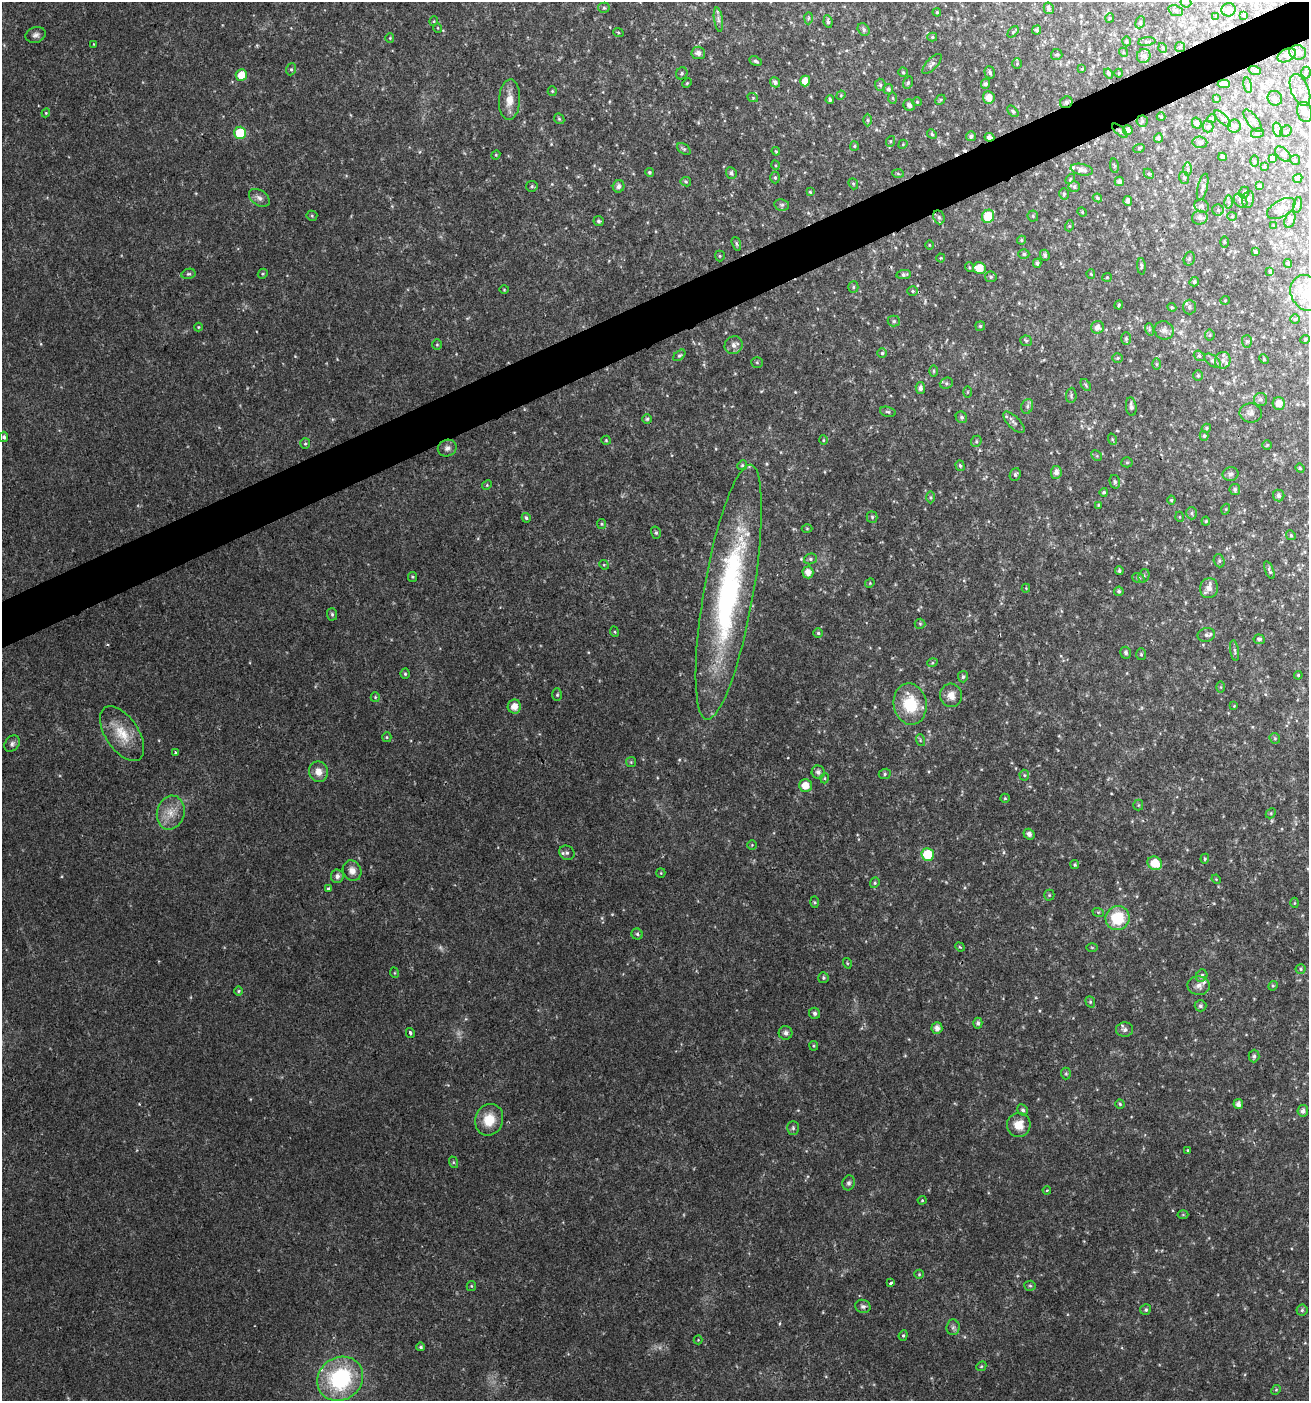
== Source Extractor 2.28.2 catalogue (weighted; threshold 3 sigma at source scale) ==
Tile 10 of 4 x 4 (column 2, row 3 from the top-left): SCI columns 1393-2699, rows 1402-2800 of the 5452 x 5599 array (HDU 1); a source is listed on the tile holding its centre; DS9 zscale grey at full resolution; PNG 1311 x 1403 px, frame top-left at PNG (2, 2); each listed source drawn as its Kron ellipse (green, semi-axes under 4 px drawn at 4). Shown black and unused: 3% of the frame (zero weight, under 2 of 3 exposures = <1% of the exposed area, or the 3 px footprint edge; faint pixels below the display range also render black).
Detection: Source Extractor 2.28.2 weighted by HDU 2 'WHT'; one run over the whole footprint, this tile lists its part. Background 0.04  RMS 0.0062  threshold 0.0277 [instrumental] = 3 sigma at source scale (4.5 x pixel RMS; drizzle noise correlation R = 1.50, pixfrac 1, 0.0396/0.0396 arcsec/px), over >= 5 px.
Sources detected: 385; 1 too faint to see at this stretch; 3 cosmic-ray / hot-pixel residue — neither listed nor drawn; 6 inside a brighter listed object's ellipse — not listed separately; the other 375 listed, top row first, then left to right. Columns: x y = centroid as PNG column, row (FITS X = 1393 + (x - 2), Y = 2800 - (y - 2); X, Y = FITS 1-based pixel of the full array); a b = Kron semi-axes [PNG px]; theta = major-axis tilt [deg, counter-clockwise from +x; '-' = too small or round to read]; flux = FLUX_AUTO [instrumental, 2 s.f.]
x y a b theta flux
1186 2 6 5 - 0.92
604 8 5 5 - 0.98
1049 8 6 5 - 1.6
1229 10 7 6 - 2.9
1176 11 8 5 -19 1.4
937 12 4 3 - 0.65
1244 15 4 3 - 0.66
1216 16 4 3 - 0.46
808 18 6 4 88 1
1110 18 5 4 - 0.68
718 19 12 4 -81 1.9
434 21 5 3 - 0.58
828 22 6 4 -83 1.4
1140 22 6 4 68 0.84
438 28 5 3 - 0.5
864 29 7 5 -51 1.4
1037 30 5 4 - 1.2
618 32 5 3 - 0.65
1013 32 6 4 46 0.96
36 35 10 8 18 2.4
932 37 5 4 - 0.93
390 38 4 4 - 0.62
1127 41 5 3 - 0.65
1147 42 8 4 5 0.96
94 44 3 2 - 0.37
1180 47 5 5 - 0.92
1163 48 5 3 - 0.54
1123 52 4 3 - 0.63
1298 52 8 7 - 2.6
698 53 7 6 - 2.9
1057 54 6 5 - 1.1
1287 55 10 6 26 2.2
1144 56 7 6 - 2.4
755 61 6 4 -27 1.3
932 64 13 5 46 2.1
1017 64 5 4 - 0.9
291 69 6 5 - 1
1082 69 4 4 - 0.61
1255 71 6 4 -19 0.81
903 72 5 4 - 0.79
990 72 6 5 - 1.5
682 73 6 5 - 1.2
1108 73 5 4 - 1.3
1119 73 4 4 - 0.59
1306 73 6 5 - 1.1
241 75 6 5 - 8.3
805 81 5 5 - 5.7
775 82 5 4 - 1.8
687 83 5 3 - 0.61
908 83 6 4 70 1
986 84 5 4 - 1.5
1224 84 6 4 1 1.9
880 85 6 5 - 1.3
1248 85 8 4 -81 1.1
888 89 5 5 - 1.4
1300 90 17 9 -68 5.5
552 91 5 4 - 0.73
841 95 5 4 - 0.61
989 97 6 6 - 5
753 98 5 3 - 0.61
893 98 6 4 -88 0.84
1275 98 7 7 - 2.3
1216 99 3 3 - 0.57
509 100 20 10 86 8.4
830 100 4 3 - 1.1
940 100 5 4 - 0.88
917 102 4 4 - 0.71
1066 102 6 5 - 1.8
909 105 6 5 - 2.2
1013 111 7 4 -46 1.1
1305 112 10 7 -73 6
46 113 4 4 - 0.63
1161 117 4 4 - 0.75
559 119 6 4 -45 0.83
1211 119 5 4 - 0.85
1223 119 10 4 -45 1.7
867 120 6 4 -90 1
1142 121 6 6 - 1.2
1253 121 13 5 -52 2.3
1197 123 5 4 - 1.6
1234 126 6 6 - 1.8
1208 127 6 5 - 1.2
1128 130 5 5 - 2.9
1278 130 7 4 -72 1.7
1120 131 9 3 -41 1.2
1286 131 6 5 - 0.98
240 133 6 6 - 19
1257 133 6 5 - 1.1
932 134 5 4 - 0.86
971 136 5 5 - 1.6
989 137 5 4 - 2
1158 138 4 4 - 1.4
891 141 5 3 - 0.61
1200 142 7 6 - 1.6
903 144 5 3 - 0.52
854 146 5 4 - 0.85
1139 148 6 3 19 0.64
684 149 7 5 -35 1.2
776 151 4 3 - 0.61
1283 154 9 5 -43 2
496 155 5 4 - 0.66
1222 157 4 3 - 1.1
1273 158 4 4 - 1.8
1295 160 5 5 - 1
1254 161 6 4 -90 0.65
775 165 5 3 - 0.62
1114 166 7 3 -82 0.8
1264 166 4 3 - 0.73
1188 169 7 4 90 1.3
1082 170 11 5 -12 3.2
649 172 4 4 - 1
731 173 6 5 - 1.6
898 174 6 4 -3 0.79
1149 174 6 4 -44 0.84
775 178 6 4 -90 1.1
1184 178 6 5 - 1.1
1298 178 5 4 - 1.3
1070 179 6 3 46 0.62
1119 181 4 4 - 1.7
686 182 5 4 - 0.88
853 184 6 4 -68 0.83
532 186 6 5 - 1.1
619 186 6 5 - 2.4
1074 186 5 5 - 1.4
1259 186 4 4 - 1.1
1203 187 13 5 76 1.9
810 192 4 4 - 0.73
1244 192 6 4 69 0.92
1064 194 5 5 - 0.99
259 198 11 7 -35 3
1097 198 5 3 - 0.97
1248 199 8 6 79 1.8
1128 201 5 4 - 2.4
1241 201 8 6 -49 2.3
1228 202 6 4 -89 1
782 205 7 5 -11 1.4
1297 205 8 4 76 1
1202 206 7 6 - 1.6
1281 208 15 8 29 3.8
1218 210 6 5 - 1.3
1082 212 5 4 - 0.73
312 216 5 5 - 0.88
988 216 7 6 - 18
1033 216 5 5 - 0.96
1232 216 5 4 - 0.72
939 217 7 5 -69 1.5
1200 218 8 7 - 2.5
1290 220 8 5 74 1.5
599 221 5 5 - 1.2
1069 226 5 3 - 0.65
1274 226 4 2 - 0.45
1021 240 4 4 - 0.79
1224 242 5 3 - 0.61
736 244 7 4 -71 1.1
929 245 4 3 - 0.51
1256 252 3 3 - 1.1
1024 254 5 4 - 0.98
1045 255 5 4 - 1.7
720 256 5 5 - 0.88
941 258 4 4 - 0.68
1189 259 7 5 75 1.3
1037 263 4 4 - 1.3
1288 263 4 3 - 1
1141 266 8 3 -86 0.98
969 267 5 3 - 0.63
979 268 6 6 - 9.7
1270 271 4 3 - 0.88
188 274 7 5 14 1.1
263 274 5 4 - 0.84
904 274 7 4 9 1.6
1091 274 4 4 - 0.72
991 277 6 5 - 0.91
1107 277 5 4 - 0.69
1194 282 5 4 - 1.2
853 287 5 5 - 1.1
504 290 5 3 - 0.59
913 291 5 4 - 0.92
1307 293 19 15 -58 17
1225 300 5 3 - 0.46
1119 305 4 3 - 0.81
1172 307 4 4 - 0.64
1189 307 7 6 - 1.9
1295 319 5 5 - 0.85
894 321 6 5 - 1.2
980 326 5 5 - 1
198 327 4 4 - 0.62
1097 327 6 6 - 3.5
1149 329 6 4 -74 0.99
1164 330 10 9 - 2.6
1210 335 5 5 - 0.86
1126 338 6 5 - 1
1305 339 4 4 - 0.74
1026 341 6 5 - 0.98
1247 341 6 5 - 1.1
437 345 5 4 - 0.8
734 345 9 8 - 3
882 353 5 5 - 1
679 355 7 4 43 1.1
1199 356 6 5 - 1.1
1117 358 5 4 - 0.82
1264 359 5 4 - 0.72
1223 360 8 7 - 3.2
1213 361 9 5 -37 1.7
757 362 6 5 - 0.83
1157 364 6 4 -89 0.71
933 371 5 3 - 0.78
1198 375 5 4 - 0.96
946 383 7 5 21 1.3
1086 385 7 3 -54 0.88
920 388 6 4 -82 2
967 392 6 4 89 0.74
1071 395 8 5 86 1.1
1260 399 6 6 - 1.6
1279 403 6 6 - 4.9
1027 406 7 6 - 1.7
1131 407 9 5 -82 2.1
888 412 8 5 -17 1.1
1251 413 11 9 -7 3.2
961 417 6 5 - 1.5
647 419 5 5 - 0.95
1014 422 14 6 -45 2.4
1206 428 5 4 - 0.76
1204 436 5 4 - 0.99
4 437 5 4 - 1.3
1112 439 6 3 -72 0.68
606 440 5 4 - 0.73
823 440 4 4 - 0.66
976 441 6 5 - 0.95
305 443 5 5 - 0.91
1267 445 4 4 - 0.6
447 448 9 8 - 2.6
1097 456 6 4 -45 0.93
1127 462 5 5 - 0.84
742 465 5 4 - 0.91
960 466 5 4 - 1.1
1300 468 5 4 - 0.71
1056 472 6 5 - 3.2
1015 474 6 5 - 1.2
1230 474 8 7 - 1.7
1115 482 7 5 -76 1.2
487 485 5 4 - 0.79
1235 489 5 5 - 1.6
1104 492 4 4 - 1.1
1279 495 6 5 - 1.7
931 497 6 4 -90 0.92
1171 500 4 4 - 0.68
1098 505 3 3 - 0.64
1226 509 5 3 - 0.55
1192 513 6 5 - 1.2
872 517 5 5 - 0.96
1180 517 5 3 - 0.6
526 518 5 4 - 1.2
1206 521 4 4 - 0.66
602 524 5 4 - 0.86
807 528 5 3 - 0.51
656 533 6 5 - 1.1
1291 535 5 4 - 0.85
810 559 6 5 - 1.3
1219 561 7 5 -71 1.2
604 565 5 4 - 0.78
1269 570 9 3 -68 1.3
1119 571 4 4 - 1.1
808 572 6 5 - 4.5
1144 576 7 5 70 1.1
413 577 5 4 - 0.74
1138 578 6 5 - 1.1
870 583 5 4 - 0.6
1026 588 4 4 - 0.54
1209 588 10 9 - 4.5
1119 591 5 4 - 1.2
729 592 129 25 80 160
332 614 6 5 - 1.1
920 624 5 5 - 0.86
615 632 5 3 - 0.56
818 633 4 4 - 0.86
1206 635 9 6 12 2
1259 639 5 4 - 1.5
1235 651 10 3 -81 1.2
1126 653 6 5 - 1.5
1141 654 6 5 - 0.9
932 663 5 3 - 0.63
405 674 5 4 - 0.87
1298 675 4 4 - 0.66
963 677 5 5 - 1.2
1221 687 5 4 - 0.63
557 695 6 5 - 0.9
951 695 11 11 - 5.3
375 697 5 4 - 0.79
910 704 21 16 -80 26
514 706 7 6 - 6.1
1234 706 4 4 - 0.48
122 734 31 16 -56 16
387 737 5 4 - 0.74
1275 738 6 5 - 0.9
920 740 6 3 -73 0.8
12 744 9 7 52 2.1
175 753 3 3 - 1.9
631 762 5 5 - 0.8
318 772 10 9 - 5.9
818 772 6 6 - 2.3
885 774 6 5 - 1.1
1024 775 5 5 - 0.92
825 778 5 3 - 0.55
805 785 6 6 - 7.6
1005 798 5 4 - 0.76
1138 805 5 5 - 0.83
171 813 17 13 75 9.3
1271 813 6 4 47 0.82
1029 834 6 5 - 2.6
752 845 5 4 - 0.67
567 853 8 7 - 1.9
928 854 6 6 - 19
1205 859 5 4 - 0.88
1155 863 7 6 - 12
1075 865 4 4 - 0.97
352 871 10 9 - 4.7
661 873 5 4 - 0.63
337 876 7 6 - 2.7
1216 879 5 4 - 0.61
875 883 5 4 - 0.91
328 889 4 3 - 1.5
1049 895 5 5 - 0.88
815 902 6 4 -88 0.68
1294 903 5 3 - 0.51
1098 912 6 3 -18 0.82
1118 918 12 11 - 25
637 934 5 5 - 1.1
960 947 5 4 - 0.65
1092 947 6 4 -2 0.58
847 963 5 3 - 0.64
1301 969 5 4 - 0.86
395 973 5 3 - 0.6
1202 976 6 5 - 1.8
823 978 5 5 - 0.97
1199 986 11 9 -4 3.5
1273 986 5 4 - 0.75
239 991 5 3 - 0.64
1090 1002 6 4 -69 0.97
1200 1006 6 5 - 1.5
815 1013 6 5 - 1.6
978 1023 5 4 - 1.6
937 1028 6 5 - 3.2
1125 1030 8 7 - 2.6
410 1033 5 4 - 1.6
786 1033 7 7 - 1.9
814 1046 5 4 - 0.76
1254 1056 6 5 - 1.4
1066 1074 6 5 - 0.96
1120 1104 4 4 - 0.84
1238 1104 5 4 - 2.9
1023 1110 6 5 - 1.3
1303 1111 6 5 - 2.5
489 1120 16 14 68 13
1019 1125 12 11 - 8.3
793 1128 7 5 -90 1.2
1188 1150 4 3 - 0.62
453 1162 6 4 -72 0.85
849 1183 7 6 - 1.5
1047 1190 4 3 - 0.6
922 1200 4 4 - 0.59
1183 1214 5 3 - 0.58
919 1274 5 4 - 0.73
891 1283 4 2 - 1.4
471 1286 5 4 - 0.74
1030 1286 5 5 - 0.89
863 1306 7 6 - 1.9
1146 1309 6 5 - 1.1
1302 1310 5 5 - 1.1
953 1327 8 6 87 1.8
903 1335 5 4 - 0.92
698 1340 4 4 - 0.56
421 1347 4 4 - 1.1
981 1366 5 4 - 0.79
340 1379 24 21 36 61
1276 1390 5 4 - 0.7
Overlapping masked pixels (flux is a lower limit): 4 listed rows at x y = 1066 102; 1120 131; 989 137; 729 592
Isophote crosses this tile's border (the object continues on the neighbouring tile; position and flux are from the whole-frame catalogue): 3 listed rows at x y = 1186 2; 1229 10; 1307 293